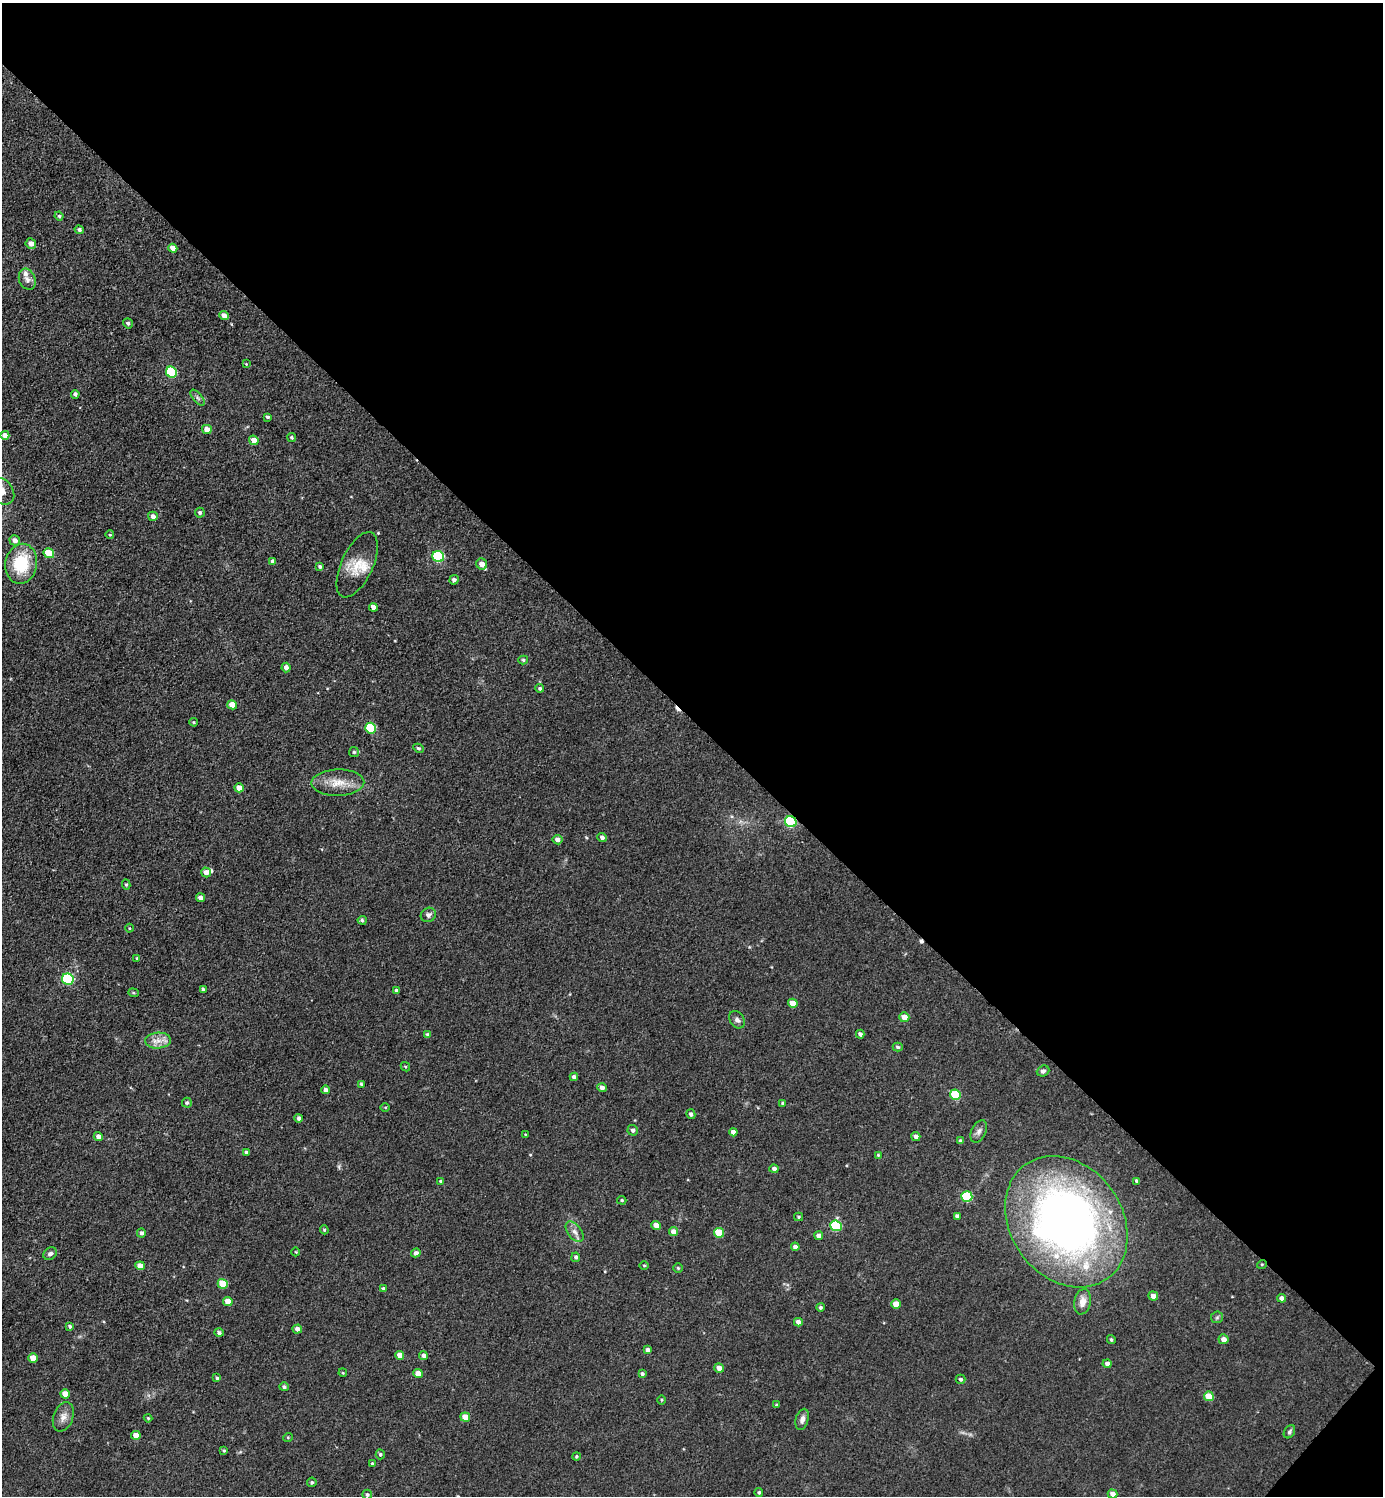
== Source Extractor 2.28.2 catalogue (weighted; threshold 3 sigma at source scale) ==
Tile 8 of 4 x 4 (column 4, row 2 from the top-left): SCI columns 4443-5823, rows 2989-4482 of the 5979 x 5977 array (HDU 1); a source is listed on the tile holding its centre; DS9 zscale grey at full resolution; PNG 1385 x 1498 px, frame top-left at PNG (2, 3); each listed source drawn as its Kron ellipse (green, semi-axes under 4 px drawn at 4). Shown black and unused: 48% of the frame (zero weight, under 3 of 5 exposures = <1% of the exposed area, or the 3 px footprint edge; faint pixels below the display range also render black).
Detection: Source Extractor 2.28.2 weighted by HDU 2 'WHT'; one run over the whole footprint, this tile lists its part. Background 0.0607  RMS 0.0073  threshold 0.0326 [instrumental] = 3 sigma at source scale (4.5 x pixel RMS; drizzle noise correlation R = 1.50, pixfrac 1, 0.05/0.05 arcsec/px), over >= 5 px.
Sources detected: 161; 1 inside a brighter object's white glare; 2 cosmic-ray / hot-pixel residue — neither listed nor drawn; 5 inside a brighter listed object's ellipse — not listed separately; the other 153 listed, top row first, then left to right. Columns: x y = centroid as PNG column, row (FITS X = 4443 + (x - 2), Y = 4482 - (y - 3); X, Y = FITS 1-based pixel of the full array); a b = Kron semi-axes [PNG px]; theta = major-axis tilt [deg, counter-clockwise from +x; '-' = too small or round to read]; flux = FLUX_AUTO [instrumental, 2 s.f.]
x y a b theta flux
59 216 4 4 - 1.1
79 230 5 4 - 1.6
31 244 5 5 - 4.2
173 248 5 4 - 5.1
27 279 11 8 -68 3.8
224 316 5 4 - 4.3
128 323 5 4 - 1.5
246 364 4 4 - 0.61
171 372 6 5 - 44
75 394 4 4 - 1.8
197 398 9 4 -51 1.8
268 417 4 3 - 1.1
207 429 5 4 - 6.1
5 435 4 4 - 5
292 437 4 4 - 1
254 440 5 4 - 5.4
2 491 14 11 -55 7.2
200 513 5 4 - 1.6
153 516 5 4 - 3
110 535 4 3 - 0.72
15 540 5 5 - 4.1
49 553 5 5 - 22
438 556 6 5 - 60
273 562 4 4 - 3.4
21 564 20 16 79 33
482 564 6 5 - 6.6
357 565 35 16 65 17
320 567 4 3 - 1.4
454 580 5 4 - 2
373 607 4 4 - 5.6
523 660 5 4 - 1.3
286 668 5 4 - 3.8
540 688 4 4 - 1.4
232 705 5 4 - 7.4
194 722 4 3 - 0.81
371 728 5 5 - 37
418 748 5 4 - 1.2
354 752 5 5 - 1.2
338 783 26 13 1 13
239 788 5 4 - 7.4
791 822 6 5 - 67
602 837 5 4 - 2.2
557 840 5 4 - 3
206 872 5 4 - 3.5
126 884 5 4 - 1.1
200 898 4 4 - 3.2
428 915 8 6 37 2.5
362 920 4 4 - 1.5
130 928 4 3 - 0.67
137 958 4 4 - 0.93
68 979 6 5 - 73
203 990 4 3 - 2
397 991 4 4 - 2.9
133 993 5 4 - 0.97
793 1003 5 4 - 10
904 1017 5 5 - 7.3
737 1020 9 7 -55 2.6
860 1034 4 4 - 2
427 1035 4 4 - 1.3
158 1041 13 8 4 5.9
898 1047 5 4 - 1.2
405 1067 5 3 - 0.72
1043 1071 6 5 - 2.1
574 1077 4 4 - 2.3
361 1084 3 3 - 1
602 1088 5 4 - 2.9
326 1090 4 4 - 3.5
955 1095 5 5 - 29
187 1103 5 5 - 1.4
783 1103 4 4 - 1.1
385 1107 4 3 - 0.69
691 1114 5 4 - 2
299 1118 4 3 - 2
633 1130 5 5 - 2.2
979 1131 12 7 63 3.2
733 1132 4 4 - 4.2
525 1134 3 2 - 0.47
916 1136 4 4 - 3
98 1137 4 4 - 3
960 1141 4 4 - 1.8
246 1152 4 3 - 2.3
878 1155 4 3 - 0.7
774 1169 5 4 - 2.1
441 1181 4 4 - 1.5
1137 1181 4 4 - 1.9
967 1196 5 5 - 46
622 1200 5 4 - 0.94
957 1216 4 4 - 2.8
799 1217 4 3 - 0.87
1066 1222 70 56 -54 450
656 1225 5 4 - 5.6
836 1226 6 5 - 53
324 1230 4 3 - 1
575 1232 12 7 -52 3.9
674 1232 5 4 - 5.9
141 1233 4 4 - 1.9
719 1233 5 5 - 19
819 1236 4 4 - 3.6
795 1247 4 4 - 2.5
296 1252 4 3 - 0.53
416 1253 5 4 - 2.2
50 1254 7 5 37 2.2
576 1257 5 4 - 1.6
1262 1264 5 3 - 0.66
644 1265 4 3 - 0.72
140 1266 5 4 - 6.3
678 1268 4 4 - 0.85
223 1284 5 5 - 18
383 1289 4 4 - 1.5
1153 1296 5 4 - 4.8
1282 1298 4 4 - 4.3
228 1302 5 4 - 9.7
1083 1302 13 8 78 6.5
896 1304 5 4 - 10
820 1307 4 4 - 1.5
1217 1317 6 5 - 1.3
798 1322 4 4 - 4
70 1326 4 4 - 1.4
297 1329 5 4 - 3.3
219 1333 4 4 - 1.7
1111 1339 4 3 - 1.2
1224 1339 5 5 - 4.3
648 1350 4 4 - 3.4
400 1355 4 4 - 5.7
423 1355 4 4 - 2.5
33 1358 5 4 - 9.3
1107 1364 4 4 - 3.1
719 1368 5 4 - 4.5
343 1373 4 3 - 0.61
418 1374 5 4 - 8.9
642 1374 4 4 - 1.5
217 1378 4 4 - 1.1
960 1379 5 4 - 1.5
284 1387 5 4 - 1.6
65 1394 5 4 - 7.6
1209 1396 5 4 - 15
661 1400 5 3 - 0.72
777 1405 4 3 - 1.1
63 1417 15 9 69 5.5
465 1417 5 4 - 9.8
148 1418 4 4 - 0.85
802 1419 11 6 74 3.4
1289 1432 7 5 58 1.6
136 1435 4 4 - 7.5
288 1437 5 3 - 0.62
224 1451 4 3 - 0.87
380 1454 5 4 - 1.3
576 1456 4 4 - 1.1
373 1464 4 4 - 1.6
312 1482 5 4 - 1.3
759 1492 4 4 - 1.2
1112 1494 5 4 - 4.2
367 1495 5 5 - 1.4
Overlapping masked pixels (flux is a lower limit): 2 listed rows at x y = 791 822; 1262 1264
Isophote crosses this tile's border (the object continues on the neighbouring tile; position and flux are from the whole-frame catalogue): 1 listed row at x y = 2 491